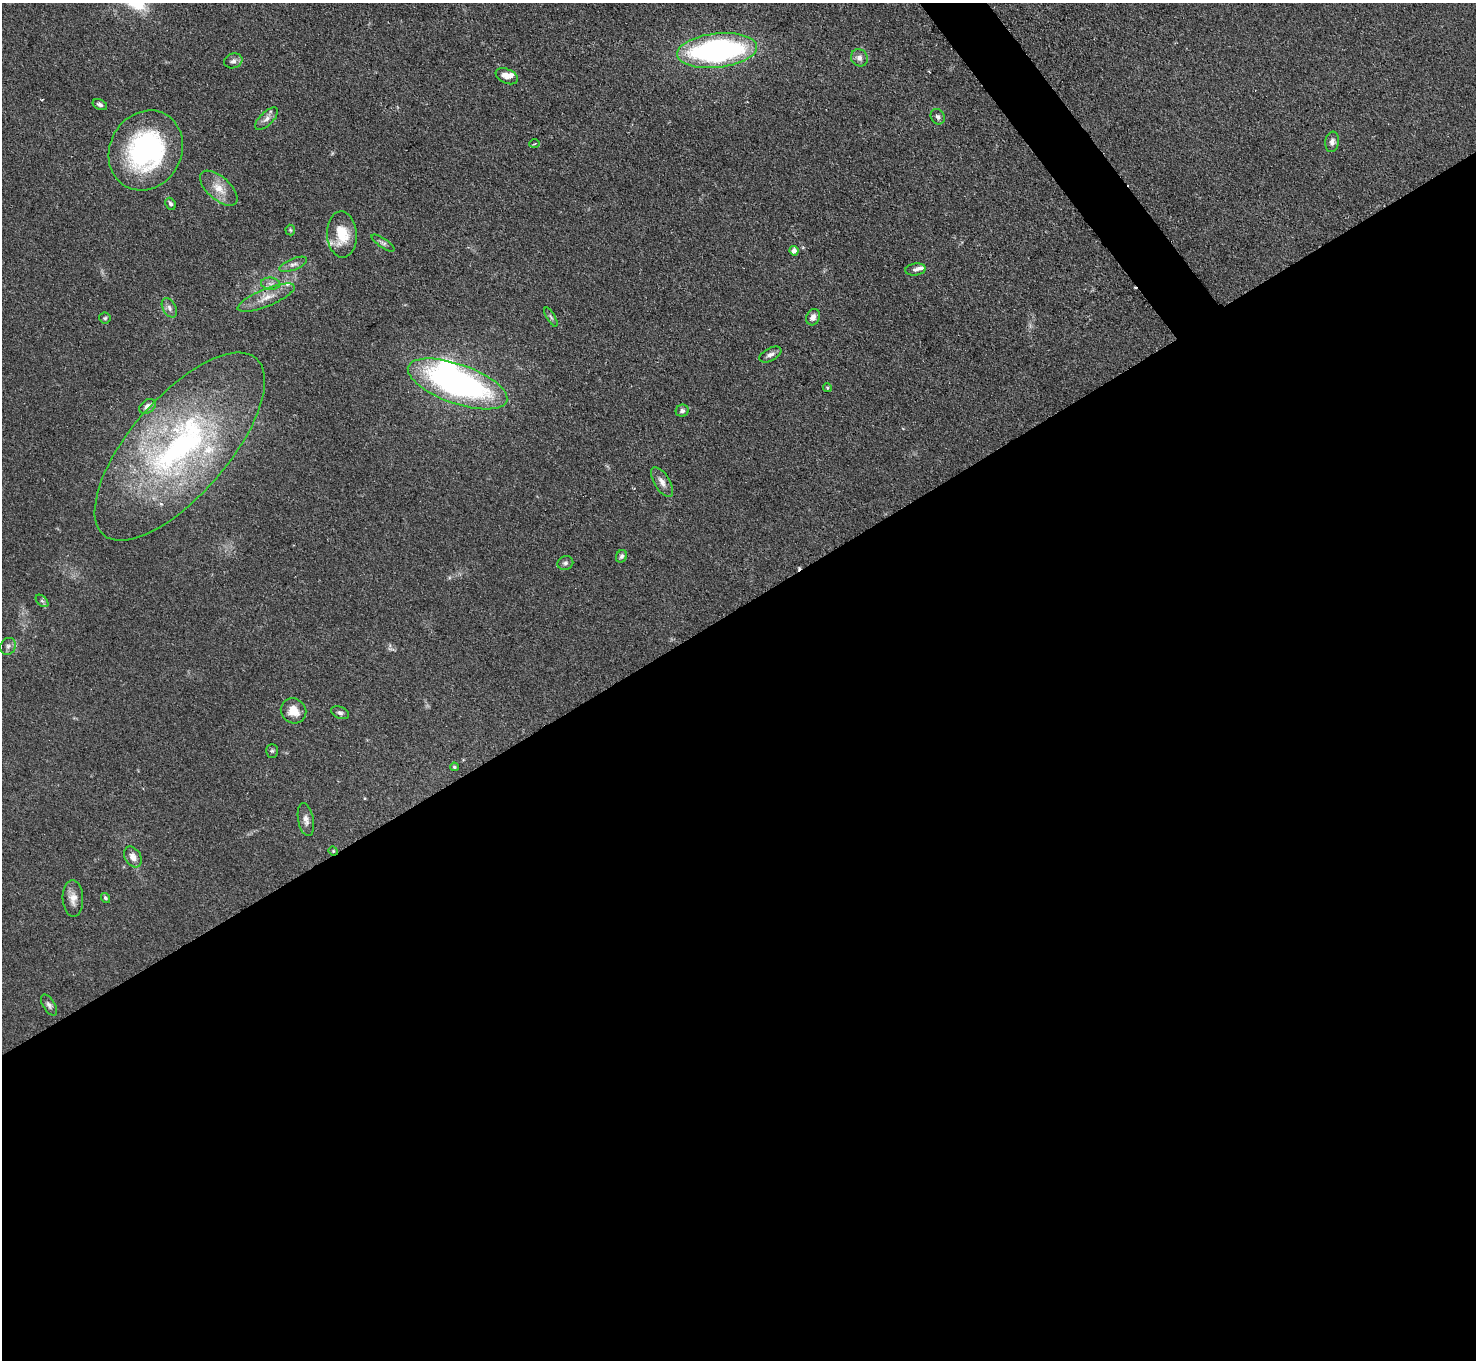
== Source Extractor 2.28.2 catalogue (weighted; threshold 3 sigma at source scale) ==
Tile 15 of 4 x 4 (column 3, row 4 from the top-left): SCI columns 2948-4421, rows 300-1657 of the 5895 x 5888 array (HDU 1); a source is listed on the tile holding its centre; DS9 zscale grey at full resolution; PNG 1478 x 1362 px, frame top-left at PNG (2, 3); each listed source drawn as its Kron ellipse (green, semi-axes under 4 px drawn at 4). Shown black and unused: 57% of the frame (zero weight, under 2 of 3 exposures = <1% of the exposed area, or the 3 px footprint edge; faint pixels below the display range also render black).
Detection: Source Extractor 2.28.2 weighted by HDU 2 'WHT'; one run over the whole footprint, this tile lists its part. Background 0.0825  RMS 0.0059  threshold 0.0266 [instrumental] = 3 sigma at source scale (4.5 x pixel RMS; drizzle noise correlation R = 1.50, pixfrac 1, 0.05/0.05 arcsec/px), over >= 5 px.
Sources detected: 53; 1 inside a brighter object's white glare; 2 cosmic-ray / hot-pixel residue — neither listed nor drawn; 5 inside a brighter listed object's ellipse — not listed separately; the other 45 listed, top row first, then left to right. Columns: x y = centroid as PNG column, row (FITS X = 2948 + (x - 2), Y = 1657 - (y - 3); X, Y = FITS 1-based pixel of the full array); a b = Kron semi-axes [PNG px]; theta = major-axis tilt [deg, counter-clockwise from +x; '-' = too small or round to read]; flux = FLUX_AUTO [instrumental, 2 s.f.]
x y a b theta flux
717 51 40 17 6 150
859 58 9 8 - 2.7
233 61 9 7 17 2.2
507 76 12 7 -24 5
100 105 7 5 -26 1.6
938 117 8 6 -58 1.7
267 119 14 6 43 3
1332 142 10 7 83 2.6
535 144 5 3 - 0.62
146 150 41 36 61 89
219 188 23 11 -41 8.4
170 204 6 5 - 1.3
290 230 5 5 - 0.75
342 234 23 15 -87 16
383 243 13 4 -34 1.7
794 251 5 4 - 2.3
293 264 14 5 22 2.6
915 270 10 6 7 1.9
271 284 9 6 -6 2.4
266 298 31 8 22 8.3
169 308 10 6 -61 2.2
551 317 11 3 -60 1.2
813 317 8 6 63 3.3
105 318 5 5 - 1
770 355 12 6 27 2.6
458 384 52 19 -19 180
827 388 4 4 - 0.61
148 406 9 6 33 3.3
682 411 6 6 - 1.7
180 446 117 49 49 190
662 482 17 7 -58 3.9
621 556 6 5 - 1.3
565 563 8 6 18 1.5
42 601 7 4 -44 1.3
8 646 9 7 58 2
293 711 13 12 - 7.8
340 713 9 6 -22 1.6
272 751 7 6 - 1.1
454 767 4 4 - 0.9
306 820 16 7 -79 3.6
333 851 5 4 - 0.61
133 857 11 8 -58 4
73 898 18 10 -88 5.3
106 898 5 4 - 1.1
49 1005 12 6 -58 1.8
Overlapping masked pixels (flux is a lower limit): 1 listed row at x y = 333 851